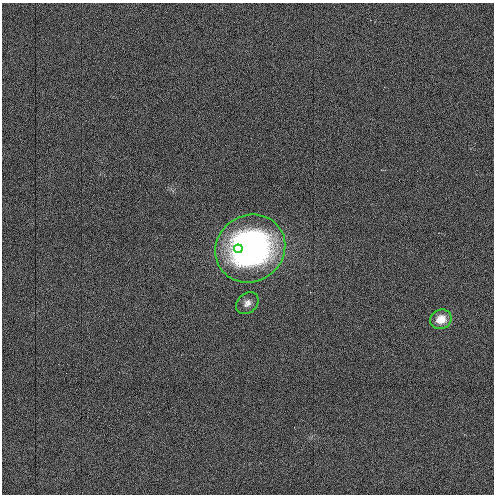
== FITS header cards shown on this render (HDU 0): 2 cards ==
NAXIS1  =                  492 / Axis length
NAXIS2  =                  492 / Axis length

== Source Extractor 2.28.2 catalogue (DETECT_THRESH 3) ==
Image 492 x 492 px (HDU 0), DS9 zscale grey, 1 PNG px = 1 image px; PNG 496 x 496 px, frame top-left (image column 1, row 492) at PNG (2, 3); each listed source drawn as its Kron ellipse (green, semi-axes under 4 px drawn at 4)
Background 6.26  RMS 3.5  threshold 10.5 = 3 sigma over >= 5 px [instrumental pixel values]
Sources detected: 4; all 4 listed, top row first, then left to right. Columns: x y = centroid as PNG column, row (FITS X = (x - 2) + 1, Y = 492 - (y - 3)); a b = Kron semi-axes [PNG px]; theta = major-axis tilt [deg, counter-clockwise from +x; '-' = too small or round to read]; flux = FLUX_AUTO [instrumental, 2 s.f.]
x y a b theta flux
250 248 36 33 34 73000
238 249 4 4 - 2500
247 303 12 9 44 1400
441 319 11 9 21 2500